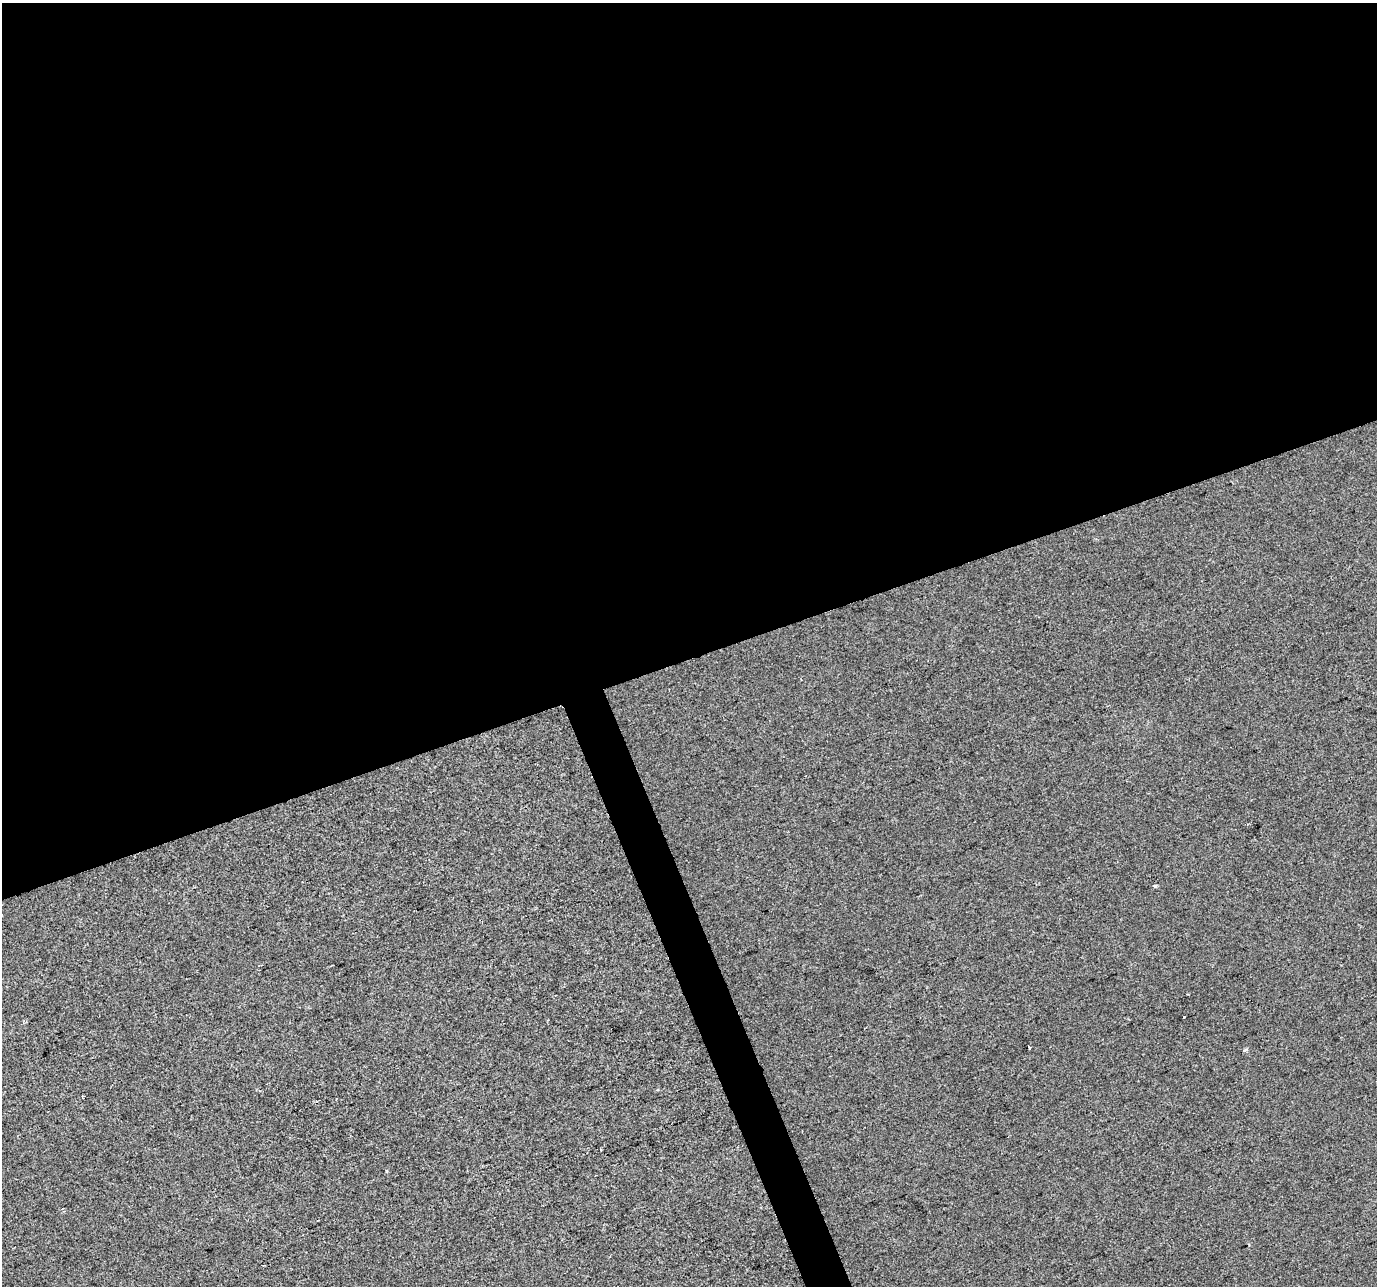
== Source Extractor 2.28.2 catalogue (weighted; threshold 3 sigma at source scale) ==
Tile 2 of 4 x 4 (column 2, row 1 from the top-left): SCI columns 1377-2751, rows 3983-5266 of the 5501 x 5340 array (HDU 1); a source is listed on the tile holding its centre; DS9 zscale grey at full resolution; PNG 1379 x 1288 px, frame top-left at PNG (2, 3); no overlay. Shown black and unused: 53% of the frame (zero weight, under 2 of 3 exposures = <1% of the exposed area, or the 3 px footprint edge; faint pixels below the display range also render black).
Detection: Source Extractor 2.28.2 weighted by HDU 2 'WHT'; one run over the whole footprint, this tile lists its part. Background -1.26e-04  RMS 0.0056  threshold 0.0253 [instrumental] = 3 sigma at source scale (4.5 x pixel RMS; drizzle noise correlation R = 1.50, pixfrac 1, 0.0396/0.0396 arcsec/px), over >= 5 px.
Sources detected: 5; all 5 listed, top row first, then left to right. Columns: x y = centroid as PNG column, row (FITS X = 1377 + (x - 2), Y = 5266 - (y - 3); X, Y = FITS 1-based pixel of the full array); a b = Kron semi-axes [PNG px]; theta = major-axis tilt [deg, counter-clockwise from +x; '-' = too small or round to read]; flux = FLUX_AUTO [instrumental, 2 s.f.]
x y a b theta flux
1155 886 4 3 - 1.5
1184 1017 3 3 - 2.1
1029 1047 4 3 - 3.5
1246 1050 4 3 - 1.5
600 1149 3 3 - 5.1